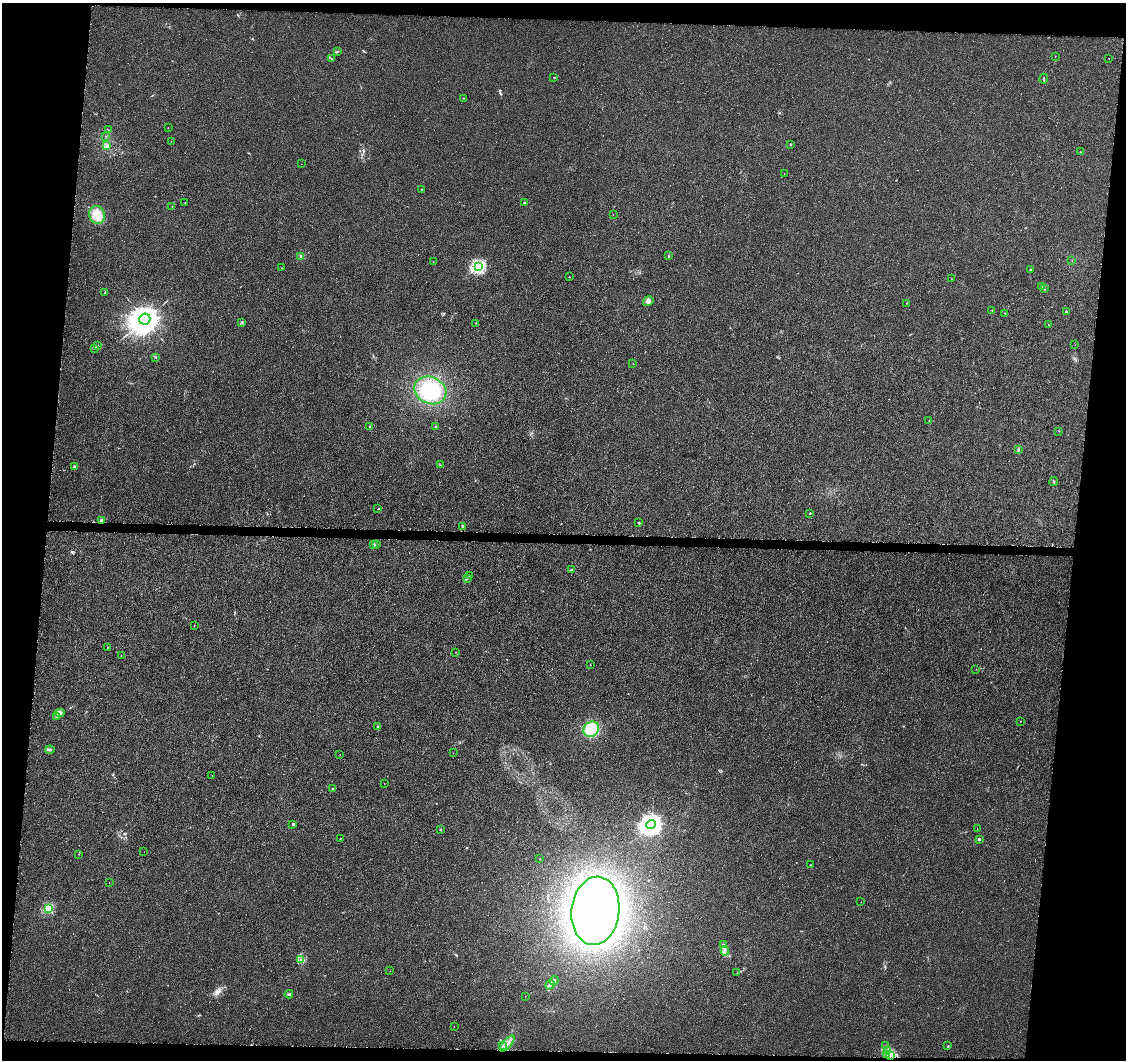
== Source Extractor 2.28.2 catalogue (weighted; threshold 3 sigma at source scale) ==
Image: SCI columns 10-4504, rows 283-4511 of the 4509 x 4744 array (HDU 1 of 3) = the unmasked area's bounding box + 8 px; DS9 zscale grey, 4 x 4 block average (1 PNG px = mean of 4 x 4 image px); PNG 1128 x 1062 px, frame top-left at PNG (2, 3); each listed source drawn as its Kron ellipse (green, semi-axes under 4 px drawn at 4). Shown black and unused: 12% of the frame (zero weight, under 4 of 8 exposures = <1% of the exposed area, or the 3 px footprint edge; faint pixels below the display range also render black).
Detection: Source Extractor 2.28.2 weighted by HDU 2 'WHT'. Background -0.00797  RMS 0.0022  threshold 0.00902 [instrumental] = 3 sigma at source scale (4.09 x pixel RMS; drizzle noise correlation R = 1.36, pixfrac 0.8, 0.0396/0.0396 arcsec/px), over >= 5 px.
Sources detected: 121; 1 inside a brighter object's white glare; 1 cosmic-ray / hot-pixel residue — neither listed nor drawn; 3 coinciding with a brighter row at this scale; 1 inside a brighter listed object's ellipse — not listed separately; the other 115 listed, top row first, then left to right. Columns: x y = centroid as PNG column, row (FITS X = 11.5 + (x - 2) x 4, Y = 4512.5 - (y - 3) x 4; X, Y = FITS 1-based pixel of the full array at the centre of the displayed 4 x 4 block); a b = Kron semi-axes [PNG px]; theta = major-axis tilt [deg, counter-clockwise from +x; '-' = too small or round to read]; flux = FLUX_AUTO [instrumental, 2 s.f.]
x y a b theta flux
337 51 3 2 - 1.1
1055 56 2 2 - 0.34
1109 58 2 2 - 0.33
332 59 2 2 - 0.57
554 77 2 2 - 0.47
1044 79 5 2 - 1.3
464 98 2 2 - 0.36
168 128 2 2 - 0.27
108 130 2 2 - 0.27
106 136 2 2 - 0.34
171 141 2 2 - 0.27
790 144 3 2 - 0.72
107 146 4 3 - 3.1
1080 152 2 2 - 1.4
301 164 2 2 - 0.22
784 174 2 2 - 0.2
421 189 2 2 - 0.27
185 203 2 2 - 0.4
524 203 2 2 - 3
172 206 2 2 - 0.21
97 215 9 8 - 14
613 215 2 2 - 0.19
301 256 3 2 - 1.3
668 256 2 2 - 0.52
1072 261 2 2 - 0.24
433 262 2 2 - 0.26
478 266 2 2 - 210
282 268 2 2 - 0.26
1030 269 2 2 - 0.66
569 277 2 2 - 0.77
951 279 2 2 - 0.23
1042 287 3 2 - 1.2
1044 289 2 2 - 0.53
105 292 2 2 - 0.51
648 301 6 4 35 5.7
907 303 2 2 - 0.66
992 310 2 2 - 0.38
1066 312 2 2 - 5.6
1005 313 2 2 - 0.33
145 319 5 5 - 2900
242 322 3 2 - 1.2
476 323 2 2 - 0.39
1048 325 2 2 - 0.34
1075 345 2 2 - 0.3
98 346 2 2 - 0.73
95 348 2 2 - 0.63
156 358 2 2 - 0.45
633 364 2 2 - 0.58
430 390 16 13 -24 55
929 421 2 2 - 0.69
370 427 2 2 - 0.67
436 427 3 2 - 0.77
1059 431 2 2 - 0.3
1018 449 3 2 - 1.4
440 465 2 2 - 0.6
74 467 2 2 - 2.3
1054 482 4 2 - 1.1
378 509 2 2 - 0.38
810 513 2 2 - 1
102 521 2 2 - 16
639 523 3 2 - 0.83
462 527 2 2 - 0.77
377 544 2 2 - 2.8
374 545 2 2 - 3.5
571 569 2 2 - 0.87
469 575 2 2 - 0.24
467 578 3 2 - 1.2
194 625 2 2 - 0.49
107 647 2 2 - 0.51
456 652 2 2 - 0.28
121 655 2 2 - 0.4
590 665 2 2 - 0.39
976 669 2 2 - 0.25
60 713 4 4 - 3.2
57 717 4 2 - 1.9
1020 721 2 2 - 0.76
377 727 3 2 - 1.4
591 729 8 7 - 37
50 750 4 2 - 2.4
453 753 2 2 - 0.17
340 755 2 2 - 0.21
212 775 2 2 - 0.36
384 783 2 2 - 0.21
332 789 2 2 - 0.66
293 824 3 2 - 1.4
651 825 5 4 - 1100
977 828 2 2 - 0.19
440 830 2 2 - 2.2
340 839 2 2 - 0.37
979 839 2 2 - 0.79
144 852 2 2 - 0.21
79 854 2 2 - 0.43
540 859 2 2 - 0.37
810 865 2 2 - 0.45
109 882 2 2 - 0.24
861 902 2 2 - 0.23
48 908 2 2 - 79
595 911 34 24 84 360
724 945 4 2 - 2.3
725 951 5 2 - 2.4
301 960 2 2 - 0.66
390 971 2 2 - 0.21
737 973 2 2 - 0.41
554 981 4 3 - 2.3
550 985 5 2 - 2.5
289 994 4 2 - 1.7
525 996 2 2 - 0.22
454 1027 2 2 - 0.28
507 1043 10 2 49 3.4
503 1046 2 2 - 0.7
886 1046 2 2 - 0.37
948 1046 2 2 - 0.64
887 1051 4 3 - 2.7
887 1054 2 2 - 1
890 1055 2 2 - 0.56
Overlapping masked pixels (flux is a lower limit): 1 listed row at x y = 102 521
Diffuse or blended objects may show on this block-average render without a row.